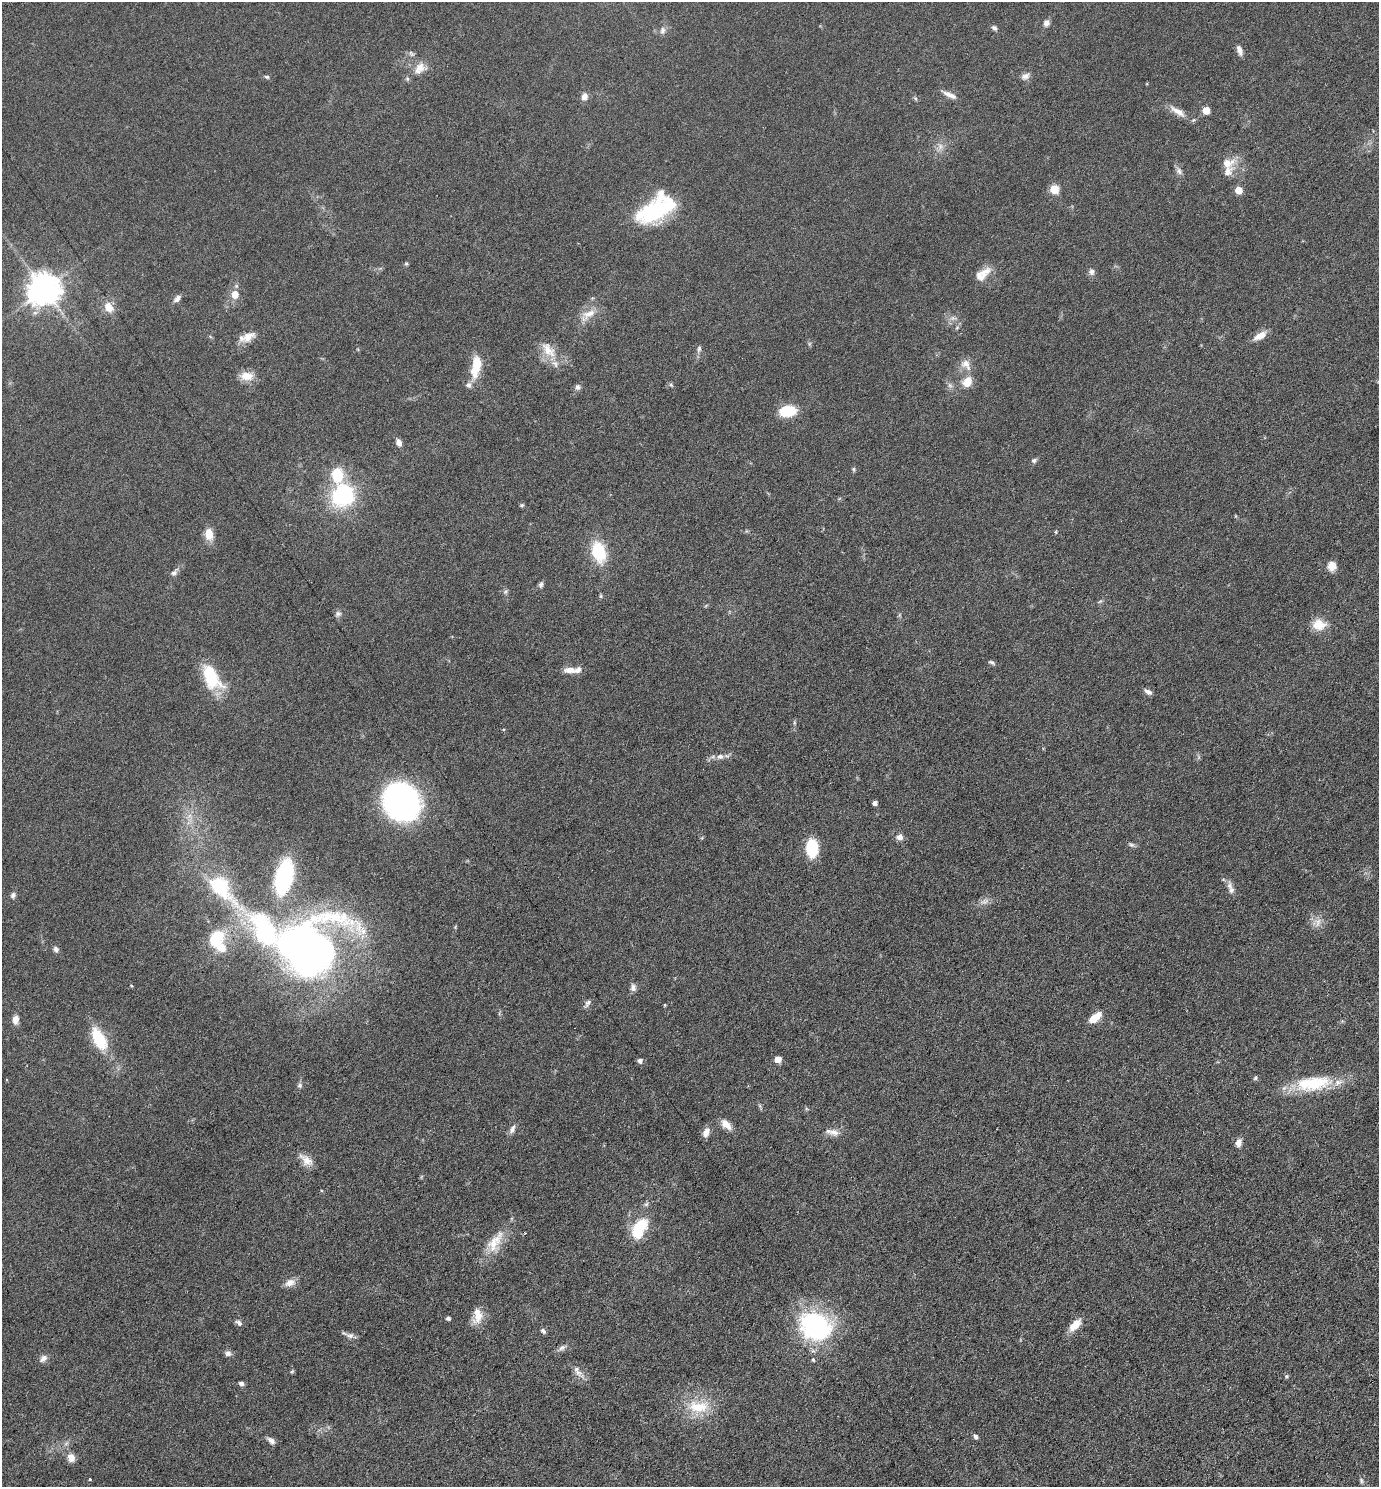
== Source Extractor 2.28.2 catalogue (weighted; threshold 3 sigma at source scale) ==
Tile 6 of 4 x 4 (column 2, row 2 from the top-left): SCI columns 1534-2910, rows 2986-4470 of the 5961 x 5968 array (HDU 1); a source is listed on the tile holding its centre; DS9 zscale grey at full resolution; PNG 1381 x 1489 px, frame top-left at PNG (2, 2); no overlay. Nothing masked; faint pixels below the display range render black.
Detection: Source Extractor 2.28.2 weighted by HDU 2 'WHT'; one run over the whole footprint, this tile lists its part. Background 0.0522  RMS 0.0058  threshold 0.0237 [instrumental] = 3 sigma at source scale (4.09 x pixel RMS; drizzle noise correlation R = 1.36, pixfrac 0.8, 0.05/0.05 arcsec/px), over >= 5 px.
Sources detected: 133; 2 too faint to see at this stretch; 3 inside a brighter object's white glare — not listed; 8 inside a brighter listed object's ellipse — not listed separately; the other 120 listed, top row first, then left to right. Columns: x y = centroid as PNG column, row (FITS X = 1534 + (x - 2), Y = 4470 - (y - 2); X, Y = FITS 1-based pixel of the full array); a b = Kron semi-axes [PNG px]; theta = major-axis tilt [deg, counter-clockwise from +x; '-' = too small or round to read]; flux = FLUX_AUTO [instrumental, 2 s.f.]
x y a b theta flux
1046 23 8 7 - 2.3
994 28 8 5 -37 1.2
662 30 10 7 88 2
1239 50 13 6 -70 2.6
411 54 10 6 -46 1.3
420 67 14 12 84 5.2
1025 76 12 8 26 2.2
267 77 7 5 -15 0.88
407 79 6 5 - 0.85
950 95 19 6 -26 3
584 97 9 7 80 2.9
915 98 6 4 -45 0.75
1206 110 5 5 - 8.9
1178 111 28 8 -33 5.3
940 146 10 7 -76 2.4
1228 163 19 13 7 7
1179 171 10 7 -55 1.9
1054 189 5 5 - 19
1239 190 5 5 - 9.8
654 212 39 22 24 39
406 264 5 4 - 0.69
1092 272 8 8 - 1.9
984 273 21 11 39 5.7
44 289 10 9 - 860
235 294 9 8 - 5.3
177 299 11 6 47 2
108 307 14 10 -57 5.5
589 314 23 10 26 6.3
953 318 9 6 0 1.8
1260 336 18 8 30 4.7
248 337 19 10 32 5.6
699 349 9 6 82 1.4
548 350 27 14 -49 8.9
966 364 17 12 -50 4.5
476 366 27 10 81 12
246 376 17 11 -4 5.8
967 382 10 8 56 7.7
671 385 6 5 - 0.8
578 387 8 7 - 1.6
788 411 14 9 6 20
399 442 8 6 -69 2.5
1034 460 7 6 - 1.3
854 469 6 5 - 0.71
337 475 17 11 -80 16
343 495 12 11 - 75
522 505 5 5 - 0.7
1235 516 5 3 - 0.41
1056 532 6 3 -89 0.48
209 534 11 8 -84 7.7
599 552 22 14 -73 20
1332 566 11 10 - 4
174 573 11 7 50 1.9
541 585 8 6 69 1.2
505 592 8 4 58 0.9
601 596 5 5 - 0.64
1100 601 8 3 29 0.72
338 614 9 7 31 1.5
1319 625 18 13 -6 7.3
992 662 10 5 -26 1
570 670 16 7 -1 4.4
211 677 24 13 -60 29
1148 692 10 6 -23 2.1
720 756 10 7 11 2.5
402 802 35 30 -61 130
875 803 4 4 - 2.3
900 837 9 8 - 2.4
1131 845 9 5 -25 1.1
812 848 14 9 -89 24
284 877 21 10 77 84
1230 886 15 7 -81 2.6
221 887 32 15 -50 35
13 895 8 6 67 1.4
1318 922 14 7 75 3.3
455 927 6 3 72 0.51
265 933 32 16 -60 67
216 938 25 18 53 16
56 949 8 6 -60 1.5
309 951 46 40 38 360
633 988 10 7 -85 2
587 1003 13 5 54 1.7
665 1005 4 3 - 0.51
1095 1017 16 8 38 6.7
15 1020 10 7 87 3.3
99 1039 27 12 -62 19
778 1059 5 5 - 6.5
640 1061 6 6 - 1.6
1255 1078 7 4 61 0.79
1313 1083 49 18 8 26
300 1085 7 6 - 1.2
726 1124 16 8 -43 4.5
512 1129 13 6 63 2.1
706 1132 12 8 66 3.2
834 1132 16 9 -17 3.7
1238 1143 9 7 72 3.1
306 1160 20 10 -39 4.8
646 1204 7 5 31 1
638 1232 17 13 -81 13
495 1242 35 15 58 11
290 1283 15 9 18 3.5
477 1316 21 11 85 6.8
448 1318 4 4 - 1.1
239 1323 10 6 -37 1.5
1075 1325 18 8 45 6.3
816 1326 34 28 -26 72
543 1331 8 5 -46 1.1
350 1335 11 8 -2 2.1
562 1348 11 6 34 1.8
228 1353 8 7 - 1.7
43 1358 11 7 49 2.2
813 1360 5 4 - 0.77
292 1371 6 4 42 0.62
578 1373 12 8 -29 3
1286 1376 6 4 69 0.71
241 1383 6 5 - 1.4
698 1407 34 18 -2 16
976 1436 7 5 -60 1.1
271 1441 11 6 -41 1.9
71 1458 9 8 - 4.2
90 1479 3 3 - 0.47
1361 1480 9 5 -73 1.1